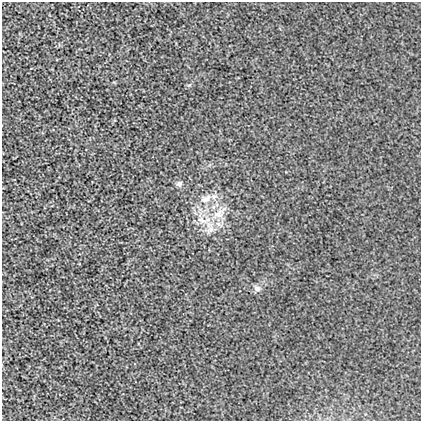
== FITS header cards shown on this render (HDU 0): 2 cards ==
NAXIS1  =                  419
NAXIS2  =                  419

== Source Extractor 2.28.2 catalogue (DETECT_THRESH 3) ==
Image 419 x 419 px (HDU 0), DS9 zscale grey, 1 PNG px = 1 image px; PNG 423 x 423 px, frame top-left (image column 1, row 419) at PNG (2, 2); no overlay
Background 0.00222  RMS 0.016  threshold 0.0483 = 3 sigma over >= 5 px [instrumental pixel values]
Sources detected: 8; all 8 listed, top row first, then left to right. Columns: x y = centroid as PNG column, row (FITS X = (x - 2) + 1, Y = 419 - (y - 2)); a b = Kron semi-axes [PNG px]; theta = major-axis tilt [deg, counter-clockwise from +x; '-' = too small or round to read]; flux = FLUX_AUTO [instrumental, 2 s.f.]
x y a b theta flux
189 85 6 4 32 1.7
179 184 7 7 - 3
214 196 10 8 25 5.8
206 199 16 10 25 11
218 214 21 13 28 20
202 221 11 7 -19 8.2
211 229 11 8 81 7.5
257 288 10 8 -7 4.8